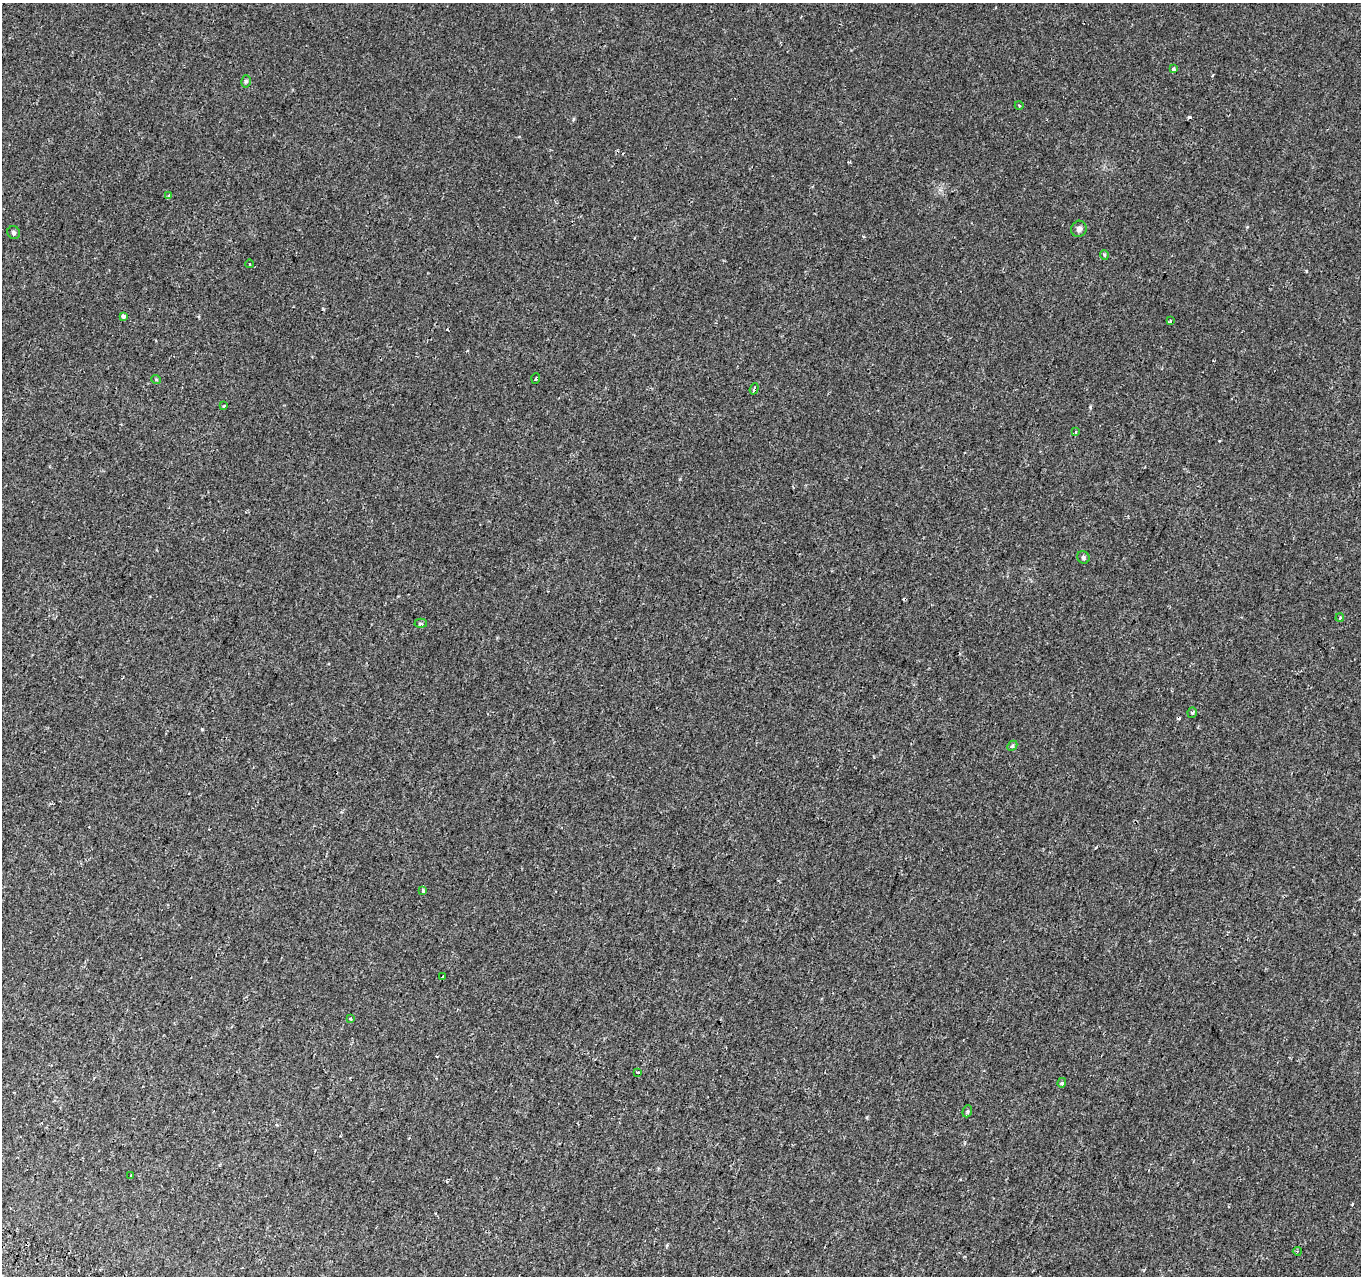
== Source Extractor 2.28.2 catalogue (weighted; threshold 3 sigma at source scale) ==
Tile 7 of 4 x 4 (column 3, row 2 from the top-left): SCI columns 2748-4106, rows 2881-4154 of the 5486 x 5698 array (HDU 1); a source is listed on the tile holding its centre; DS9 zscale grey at full resolution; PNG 1363 x 1278 px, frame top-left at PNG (2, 3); each listed source drawn as its Kron ellipse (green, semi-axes under 4 px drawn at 4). Shown black and unused: <1% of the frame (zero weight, under 2 of 3 exposures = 3% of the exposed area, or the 3 px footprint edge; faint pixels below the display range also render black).
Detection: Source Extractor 2.28.2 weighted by HDU 2 'WHT'; one run over the whole footprint, this tile lists its part. Background 7.26e-04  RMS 0.0038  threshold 0.0171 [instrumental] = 3 sigma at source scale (4.5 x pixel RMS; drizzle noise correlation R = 1.50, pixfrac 1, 0.0396/0.0396 arcsec/px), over >= 5 px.
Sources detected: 33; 5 cosmic-ray / hot-pixel residue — neither listed nor drawn; the other 28 listed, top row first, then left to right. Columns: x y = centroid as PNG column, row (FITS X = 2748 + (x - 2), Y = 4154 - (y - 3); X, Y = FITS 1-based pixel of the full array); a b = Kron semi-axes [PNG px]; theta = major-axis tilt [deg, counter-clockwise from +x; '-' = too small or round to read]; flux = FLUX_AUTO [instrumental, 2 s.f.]
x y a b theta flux
1173 69 3 3 - 1.3
246 81 6 4 76 0.58
1019 105 4 3 - 0.33
169 195 3 3 - 0.42
1079 229 8 7 - 1.1
14 232 6 6 - 0.83
1104 255 5 4 - 0.58
250 264 4 3 - 0.29
123 316 4 3 - 3.6
1170 321 3 3 - 0.58
156 379 5 3 - 0.35
536 379 5 2 - 0.46
754 389 6 4 71 0.86
224 406 3 3 - 0.44
1076 432 4 2 - 0.31
1083 557 6 6 - 0.74
1340 618 4 3 - 0.39
421 623 6 4 -2 0.73
1192 713 5 4 - 0.6
1012 746 5 4 - 0.51
423 890 4 3 - 1.6
443 977 3 3 - 0.71
350 1019 4 3 - 0.63
638 1072 3 2 - 0.41
1062 1083 5 4 - 0.59
967 1111 6 4 69 0.51
131 1175 3 3 - 0.53
1297 1251 4 3 - 0.34
Unlisted compact peaks at least as high as the median listed source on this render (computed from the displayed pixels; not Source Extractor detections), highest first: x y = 202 729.